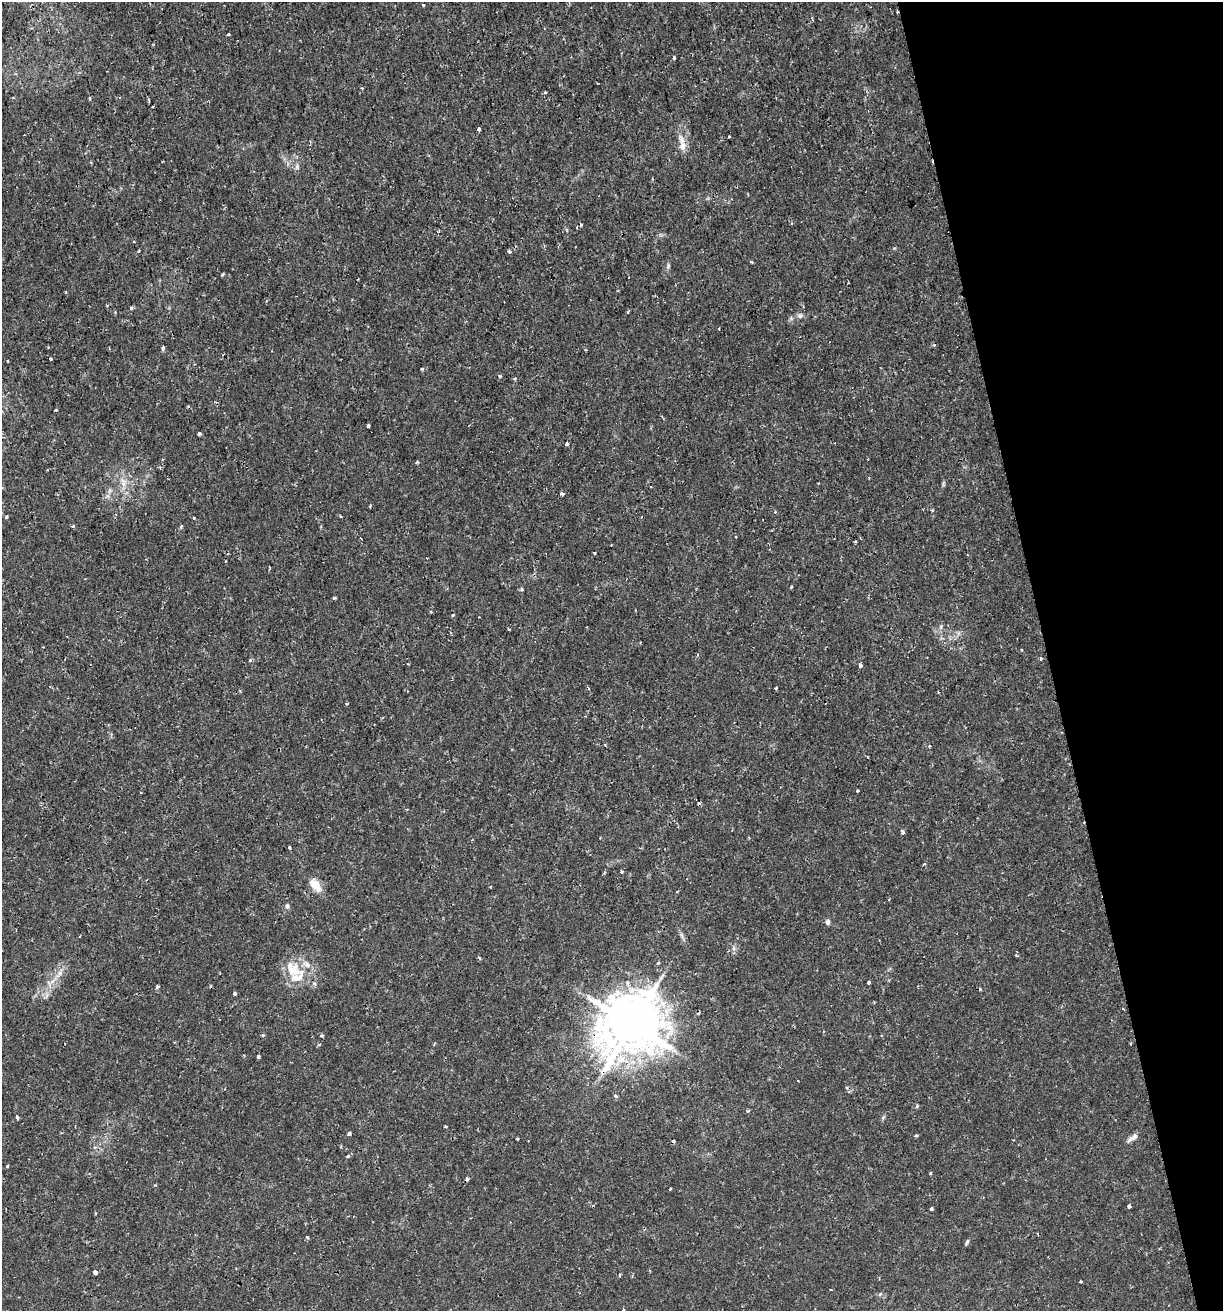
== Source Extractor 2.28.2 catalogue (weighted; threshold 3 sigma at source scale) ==
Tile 12 of 4 x 4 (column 4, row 3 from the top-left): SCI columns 3718-4938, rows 1311-2619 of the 5044 x 5237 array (HDU 1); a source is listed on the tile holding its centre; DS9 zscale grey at full resolution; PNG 1225 x 1313 px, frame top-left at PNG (2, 2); no overlay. Shown black and unused: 14% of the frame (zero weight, under 2 of 3 exposures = <1% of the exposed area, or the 3 px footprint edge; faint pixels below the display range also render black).
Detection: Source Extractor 2.28.2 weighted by HDU 2 'WHT'; one run over the whole footprint, this tile lists its part. Background 0.01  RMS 0.0013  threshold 0.0059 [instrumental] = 3 sigma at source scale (4.5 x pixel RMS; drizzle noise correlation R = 1.50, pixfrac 1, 0.0396/0.0396 arcsec/px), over >= 5 px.
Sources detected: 111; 10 cosmic-ray / hot-pixel residue — not listed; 3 inside a brighter listed object's ellipse — not listed separately; the other 98 listed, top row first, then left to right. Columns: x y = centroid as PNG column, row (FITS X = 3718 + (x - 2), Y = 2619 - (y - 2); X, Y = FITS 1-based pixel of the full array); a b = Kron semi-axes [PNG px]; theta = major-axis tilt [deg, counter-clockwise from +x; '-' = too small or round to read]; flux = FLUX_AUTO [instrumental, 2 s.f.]
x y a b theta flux
423 5 4 3 - 0.13
229 34 3 3 - 0.68
674 58 4 3 - 0.25
362 88 4 3 - 0.12
545 92 3 3 - 0.19
89 98 4 3 - 0.13
479 129 3 3 - 0.25
729 137 3 2 - 0.2
682 140 14 8 -72 0.98
297 167 7 5 -62 0.29
139 251 3 3 - 0.11
509 252 4 3 - 0.37
668 266 7 5 77 0.26
222 274 3 3 - 0.27
629 277 2 2 - 0.14
131 308 4 3 - 0.16
115 312 3 3 - 0.12
627 312 4 3 - 0.13
800 316 8 6 35 0.38
719 328 2 2 - 0.13
934 345 4 4 - 0.13
163 348 5 4 - 0.2
50 359 3 3 - 0.29
8 361 3 2 - 0.12
422 369 3 3 - 0.2
500 376 4 4 - 0.16
368 426 3 3 - 0.42
199 434 3 3 - 0.79
566 444 3 3 - 0.48
123 482 16 6 -78 0.98
562 494 4 3 - 0.86
6 516 4 3 - 0.19
194 518 3 2 - 0.26
73 526 4 4 - 0.18
181 526 5 3 - 0.23
855 541 3 3 - 0.14
594 553 3 2 - 0.14
226 561 3 2 - 0.09
791 587 3 3 - 0.18
521 589 5 4 - 0.23
334 598 3 3 - 0.19
431 612 4 3 - 0.12
941 627 5 5 - 0.22
1022 650 3 3 - 0.13
698 654 4 3 - 0.17
1041 659 4 3 - 0.15
250 660 5 4 - 0.24
860 665 4 3 - 0.54
776 688 3 3 - 0.26
347 703 3 3 - 0.42
605 745 3 3 - 0.1
929 746 3 3 - 0.25
857 791 3 3 - 0.18
141 793 3 2 - 0.12
902 832 4 4 - 0.35
290 847 3 3 - 0.17
621 871 4 4 - 0.17
315 885 17 9 -49 1.7
677 891 3 2 - 0.14
287 906 7 5 90 0.27
828 922 6 5 - 0.39
733 948 6 4 -72 0.27
1017 956 5 3 - 0.12
658 963 4 3 - 0.14
292 969 24 16 -44 3.1
59 974 15 5 52 0.86
868 982 3 3 - 1.1
627 983 7 6 - 0.54
157 987 4 4 - 0.24
235 993 3 3 - 0.35
47 995 7 4 71 0.33
1123 1009 4 2 - 0.1
632 1024 18 17 - 710
263 1035 4 3 - 0.24
322 1036 5 3 - 0.16
258 1056 4 3 - 0.42
616 1096 4 3 - 0.37
917 1106 5 4 - 0.19
748 1111 5 3 - 0.16
17 1117 4 3 - 0.7
446 1126 3 3 - 0.24
349 1134 4 3 - 0.34
916 1136 3 3 - 0.25
1132 1138 16 6 35 0.65
517 1139 3 2 - 0.15
348 1156 4 4 - 0.26
7 1166 3 3 - 0.18
930 1173 4 3 - 0.12
467 1179 4 3 - 0.37
670 1189 3 2 - 0.16
1129 1206 3 3 - 0.65
931 1208 3 3 - 0.34
307 1237 5 4 - 0.15
967 1242 8 4 65 0.22
95 1272 4 3 - 1.4
619 1275 4 3 - 0.13
1080 1282 3 3 - 0.15
623 1310 4 2 - 0.098
Overlapping masked pixels (flux is a lower limit): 2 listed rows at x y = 632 1024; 467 1179
Unlisted compact peaks at least as high as the median listed source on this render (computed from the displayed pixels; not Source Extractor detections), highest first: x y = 453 615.